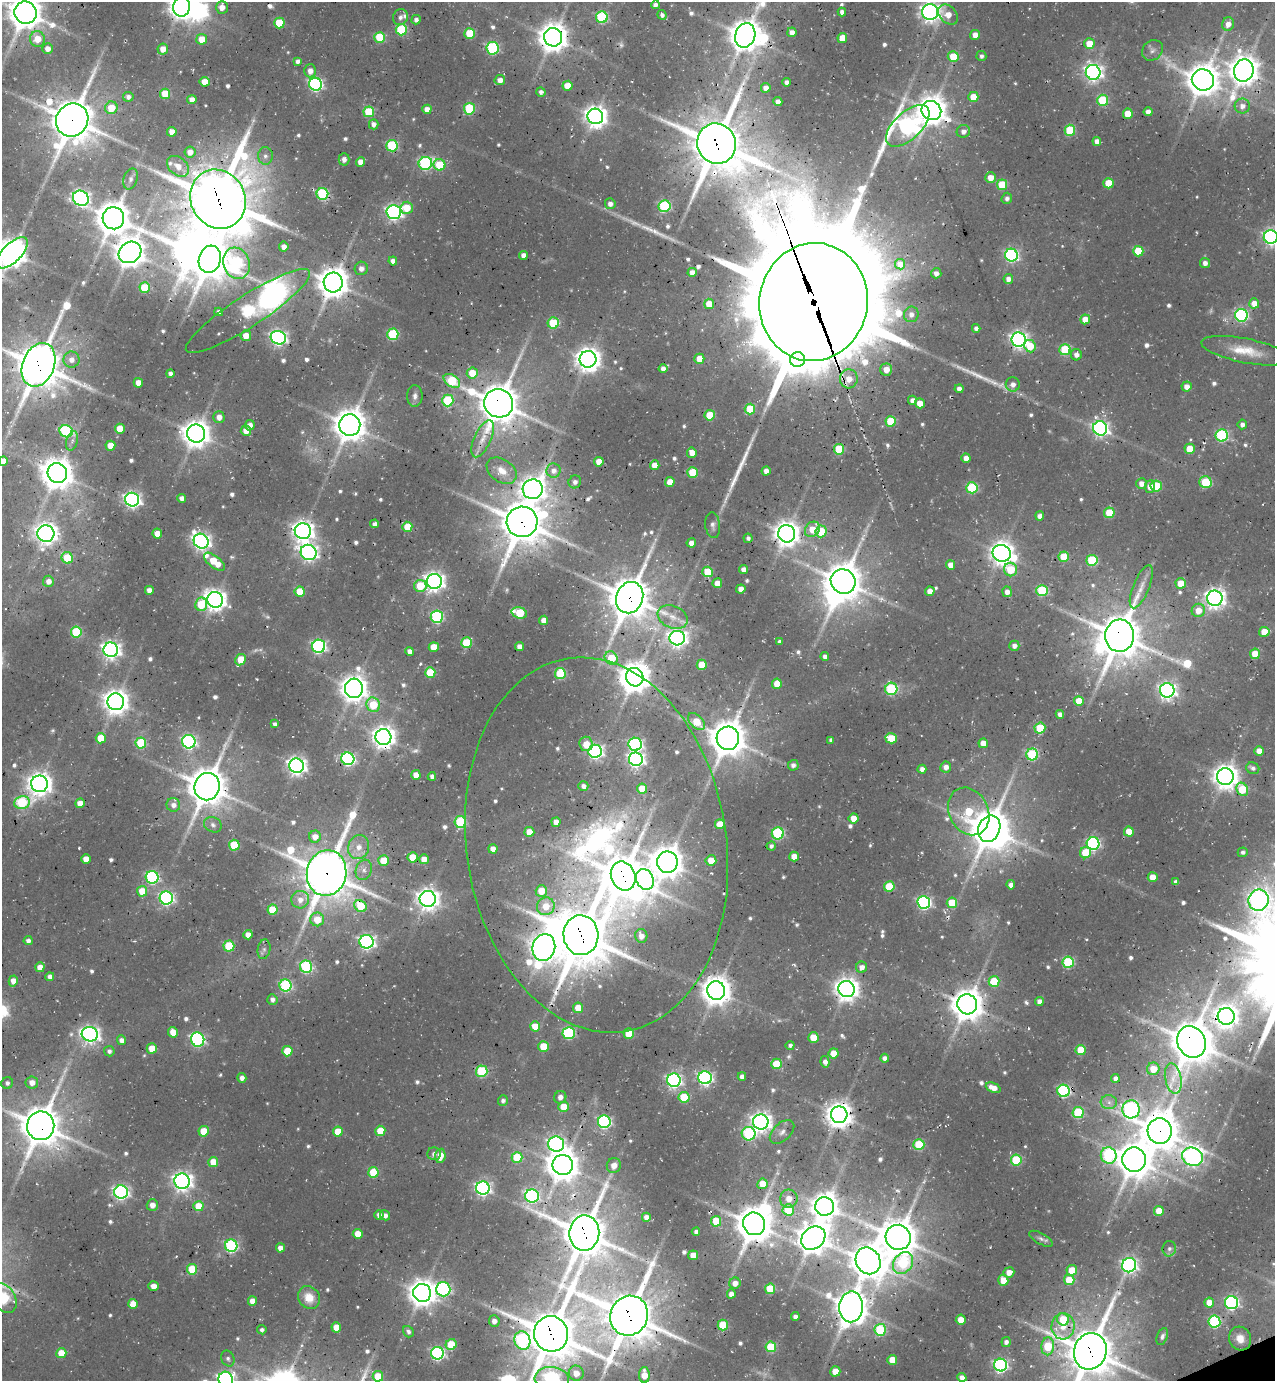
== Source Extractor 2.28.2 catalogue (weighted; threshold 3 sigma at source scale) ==
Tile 6 of 4 x 4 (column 2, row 2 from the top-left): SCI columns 1534-2806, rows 2815-4193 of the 5556 x 5633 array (HDU 1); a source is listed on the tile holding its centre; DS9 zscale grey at full resolution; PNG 1277 x 1383 px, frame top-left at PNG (2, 2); each listed source drawn as its Kron ellipse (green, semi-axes under 4 px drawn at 4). Shown black and unused: <1% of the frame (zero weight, under 3 of 4 exposures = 8% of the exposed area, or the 3 px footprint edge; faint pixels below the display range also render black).
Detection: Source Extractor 2.28.2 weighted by HDU 2 'WHT'; one run over the whole footprint, this tile lists its part. Background 0.0364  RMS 0.0042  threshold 0.0188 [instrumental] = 3 sigma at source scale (4.5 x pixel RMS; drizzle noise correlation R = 1.50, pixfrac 1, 0.0396/0.0396 arcsec/px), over >= 5 px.
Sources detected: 668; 14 too faint to see at this stretch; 9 inside a brighter object's white glare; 1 cosmic-ray / hot-pixel residue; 5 long thin detections or spike segments (spike, bleed or trail) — neither listed nor drawn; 6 inside a brighter listed object's ellipse — not listed separately; of the other 633, all 500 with FLUX_AUTO >= 1.48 (the completeness limit of this list) listed and drawn (133 fainter detections not listed), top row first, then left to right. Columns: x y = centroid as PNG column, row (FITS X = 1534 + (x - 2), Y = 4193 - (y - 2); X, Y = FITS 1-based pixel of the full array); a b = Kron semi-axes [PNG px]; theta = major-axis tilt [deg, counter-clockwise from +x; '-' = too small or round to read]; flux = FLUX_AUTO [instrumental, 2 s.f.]
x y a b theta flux
655 5 4 4 - 2.2
182 7 10 8 82 530
222 7 6 6 - 4.3
842 12 4 4 - 2.4
930 12 8 8 - 290
25 13 11 11 - 1000
662 15 5 4 - 1.6
948 15 11 8 -45 6.1
400 17 8 7 - 2
602 17 6 6 - 49
416 20 5 4 - 1.8
279 23 5 5 - 21
1228 24 7 6 - 3.7
401 30 6 5 - 37
792 32 4 4 - 3.3
470 33 5 5 - 21
745 35 12 10 70 900
975 35 5 5 - 4.2
380 37 5 5 - 25
553 37 9 9 - 730
842 38 5 5 - 7.7
37 39 8 7 - 8.4
202 39 5 5 - 8
1089 44 5 5 - 9.7
492 48 6 6 - 56
48 49 5 5 - 3.6
163 49 5 5 - 4.8
1152 50 11 9 42 2.5
981 56 5 5 - 1.6
953 57 5 5 - 14
297 61 4 4 - 1.9
1244 70 11 9 73 780
310 71 6 6 - 3.6
1093 72 7 7 - 230
500 80 5 5 - 4
1203 80 11 10 - 940
205 82 5 5 - 6.5
787 82 4 4 - 2.8
315 84 6 6 - 110
567 86 5 5 - 8.1
766 88 5 4 - 3.5
541 92 4 4 - 1.6
165 94 5 5 - 15
128 97 5 5 - 2
973 97 5 5 - 9.1
192 99 4 4 - 3.4
1103 100 5 5 - 31
778 102 4 4 - 3.4
1242 106 7 7 - 3.1
111 108 6 6 - 11
427 109 4 4 - 4.2
469 109 6 5 - 34
931 110 10 9 - 780
369 112 5 5 - 24
1148 112 4 4 - 3.3
1128 114 5 5 - 11
595 116 8 7 - 400
72 120 17 16 - 1800
374 124 5 5 - 2.5
908 126 27 13 43 230
1070 130 5 5 - 28
963 131 6 6 - 2.3
172 132 5 4 - 5
1097 141 4 4 - 3
716 144 20 19 - 2300
392 146 6 5 - 43
190 152 5 5 - 4.3
265 156 8 7 - 2.1
344 159 6 5 - 2.2
361 162 5 4 - 5
425 163 7 6 - 73
439 165 6 5 - 22
178 166 12 8 -39 5.1
990 178 5 5 - 5.3
131 179 11 6 73 2.1
1108 183 5 5 - 14
1002 185 5 5 - 22
322 194 6 6 - 55
81 198 8 7 - 160
1007 198 6 5 - 1.8
218 199 30 27 -60 3000
610 204 5 5 - 2.7
664 206 6 6 - 54
407 208 6 6 - 9.9
394 212 7 7 - 170
113 218 11 10 - 1000
1271 237 7 7 - 180
284 247 5 5 - 3
1138 251 5 5 - 19
130 252 12 10 37 810
12 253 20 9 44 820
523 255 4 4 - 2.4
1011 255 6 6 - 94
210 259 14 11 74 1400
393 261 4 4 - 2.9
236 263 16 13 -72 78
1205 263 5 5 - 2.6
900 264 5 5 - 3.5
361 268 7 6 - 2.6
692 272 4 4 - 3.2
936 273 5 5 - 2.6
1008 279 5 4 - 2.8
333 283 10 9 - 880
145 288 5 5 - 19
813 302 59 54 79 15000
1254 303 5 5 - 5.5
709 304 5 5 - 8.5
248 311 73 15 33 130
219 312 4 4 - 2
911 314 8 7 - 2.8
1241 315 6 6 - 84
1085 319 5 4 - 6.3
553 323 5 5 - 29
976 328 4 4 - 2
393 334 6 5 - 40
246 336 5 5 - 6.4
278 338 8 6 -22 160
1019 340 7 7 - 210
1030 346 6 5 - 12
1065 350 5 5 - 33
1245 351 45 12 -11 14
1076 355 5 5 - 2.4
71 359 8 8 - 3.4
588 359 8 8 - 500
699 359 5 5 - 8.4
798 360 7 7 - 260
39 365 22 16 68 1800
663 369 4 4 - 2.5
886 370 6 6 - 6.4
472 373 5 5 - 11
170 374 4 4 - 2
849 379 9 9 - 6.8
452 381 9 6 -32 27
138 383 5 4 - 4.9
1013 384 7 7 - 2.9
1187 386 5 5 - 3.4
959 389 4 4 - 2.4
415 396 11 7 89 2.2
912 400 4 4 - 2.5
448 401 6 5 - 36
499 403 15 14 - 1500
920 403 5 5 - 6.5
750 409 5 5 - 20
710 415 5 5 - 17
219 417 6 5 - 3.6
891 421 5 5 - 20
1242 424 5 5 - 2.3
250 425 5 5 - 3.4
350 425 11 10 - 940
1100 428 7 7 - 170
120 429 5 5 - 11
66 431 7 6 - 57
246 431 5 5 - 4.3
196 434 9 9 - 660
1222 435 6 6 - 60
483 439 20 8 66 5.3
72 441 10 5 75 1.6
110 446 5 5 - 6.9
839 449 5 5 - 24
1190 449 5 5 - 8.6
692 453 5 5 - 5.3
966 458 4 4 - 3.4
3 461 5 4 - 3.6
599 462 5 5 - 6.1
655 465 5 5 - 6.1
502 471 16 11 -35 5.5
553 471 7 7 - 2.8
766 471 4 4 - 2.7
692 472 5 5 - 17
57 473 10 9 - 870
575 482 7 6 - 1.8
670 482 5 4 - 6.3
1205 482 6 6 - 27
1142 484 5 5 - 4.1
1150 486 6 5 - 4.3
1156 486 5 5 - 23
972 488 5 5 - 38
533 489 10 9 - 470
182 498 4 4 - 2.9
132 500 7 7 - 180
1109 513 5 5 - 17
1040 516 4 4 - 2.9
522 522 15 15 - 1700
375 524 4 4 - 2.3
713 525 13 7 -84 2.1
407 527 5 5 - 12
812 529 8 7 - 8.8
303 531 8 8 - 340
821 531 6 5 - 19
46 534 8 8 - 390
157 534 5 4 - 7.1
787 534 9 8 - 560
748 538 5 4 - 1.5
201 541 8 7 - 210
691 543 5 4 - 3.4
309 552 8 7 - 200
1002 553 9 8 - 450
1064 557 5 5 - 12
67 558 6 5 - 23
1092 560 5 5 - 33
214 562 12 6 -38 13
951 565 5 4 - 4.8
744 570 4 4 - 3.8
1011 570 7 6 - 16
707 572 5 5 - 18
48 581 6 5 - 3.2
434 581 7 7 - 280
843 581 13 12 - 1300
717 583 5 5 - 5.8
1181 583 5 5 - 9.1
420 586 6 6 - 17
1141 587 23 8 67 5.2
741 589 4 4 - 3.7
149 590 4 4 - 3.7
1042 590 6 5 - 36
300 591 5 5 - 14
930 591 5 4 - 3.9
1007 592 5 5 - 3.4
630 598 16 13 69 1500
1215 598 8 7 - 310
215 600 8 7 - 350
201 604 6 6 - 20
1198 610 7 6 - 7
519 613 8 5 -17 24
437 617 6 6 - 64
673 617 15 11 -25 6.2
544 620 4 4 - 5
76 632 5 5 - 32
1264 632 5 5 - 9.1
1120 636 16 14 85 1600
677 638 7 7 - 230
780 642 4 4 - 1.6
466 643 5 5 - 27
319 646 6 6 - 100
1014 646 5 5 - 2.7
434 647 5 5 - 7.7
519 647 4 4 - 3.5
111 650 7 7 - 230
410 651 4 4 - 3.4
1255 654 5 5 - 11
825 657 4 4 - 2.3
611 658 7 6 - 17
241 660 6 5 - 16
702 665 5 5 - 12
430 673 5 5 - 22
560 674 5 5 - 32
635 677 9 8 - 830
777 684 5 5 - 10
354 688 9 9 - 630
891 689 6 6 - 51
1167 690 7 7 - 200
1079 701 5 5 - 10
116 702 8 8 - 520
373 705 7 6 - 20
1060 714 4 4 - 2.6
696 722 10 6 -45 11
275 724 4 4 - 1.6
1040 728 5 5 - 23
383 737 8 8 - 430
101 738 5 5 - 11
728 738 12 11 - 1200
891 738 6 5 - 14
831 740 4 4 - 1.8
189 742 7 6 - 110
141 743 5 5 - 28
983 743 5 4 - 5.4
586 744 7 7 - 5.7
635 744 7 6 - 96
595 751 6 6 - 140
1259 751 5 5 - 4.4
1032 754 6 6 - 45
348 759 6 6 - 98
636 759 7 6 - 170
793 765 5 5 - 2
296 766 7 7 - 250
946 767 5 5 - 3.2
1253 768 6 5 - 1.8
922 769 4 4 - 2.5
416 775 5 4 - 5.3
432 776 4 4 - 1.9
1225 776 8 8 - 510
40 784 8 8 - 460
583 786 5 5 - 2.1
207 787 14 12 72 1300
642 789 5 5 - 11
1242 789 7 5 -62 18
22 802 8 6 9 45
80 803 5 5 - 5.1
173 805 7 6 - 2.9
969 811 25 19 -62 32
853 818 5 5 - 5.8
460 822 6 5 - 42
556 822 5 4 - 3.6
720 824 5 5 - 10
213 825 9 7 -28 2
989 829 13 10 66 1400
529 832 5 5 - 8.4
1129 832 5 5 - 9.8
778 833 6 6 - 56
315 837 6 6 - 4.4
1093 843 6 6 - 92
234 845 5 5 - 25
596 845 189 130 -81 340
771 846 4 4 - 1.7
359 847 12 10 69 5.3
493 849 4 4 - 4.5
1243 852 5 4 - 1.5
1085 853 6 5 - 18
413 857 5 5 - 12
794 857 5 5 - 6
86 859 5 5 - 5.6
424 859 5 4 - 4.7
383 860 5 5 - 9.8
711 860 5 5 - 8.3
667 862 10 10 - 830
364 870 10 8 72 2.8
327 873 23 19 80 2000
623 876 15 12 -68 1600
152 877 6 6 - 76
1153 877 5 4 - 6.4
645 879 10 8 -65 160
1176 882 4 4 - 2.1
1011 885 4 4 - 2.6
889 886 5 5 - 19
142 891 5 5 - 10
541 891 6 5 - 9
166 898 7 6 - 110
428 899 8 8 - 370
300 900 9 9 - 4.1
1258 900 10 10 - 260
924 902 6 6 - 110
952 903 5 5 - 18
360 906 7 5 -40 18
546 906 9 8 - 8.7
273 910 5 5 - 15
317 919 7 7 - 8.9
248 935 4 4 - 4.1
581 935 20 17 -87 2500
641 936 7 6 - 4.2
28 941 4 4 - 2.2
366 942 7 6 - 140
229 946 5 5 - 29
544 947 13 11 74 550
264 949 10 6 80 1.8
1068 962 6 5 - 42
40 967 5 4 - 5.4
306 967 6 6 - 67
862 967 5 5 - 2.9
50 977 4 4 - 2.4
13 981 5 4 - 4.8
994 981 5 5 - 17
286 985 6 6 - 66
846 989 8 8 - 470
716 991 9 9 - 750
272 999 5 5 - 2.2
1039 1001 4 4 - 2.6
967 1004 10 10 - 910
578 1008 5 5 - 11
1226 1016 8 8 - 390
535 1026 5 5 - 9
173 1032 5 5 - 8
569 1033 6 6 - 59
90 1034 8 7 - 220
629 1034 5 5 - 16
813 1037 5 5 - 12
121 1040 5 4 - 2.7
198 1040 7 6 - 92
1192 1042 16 14 -60 1900
790 1045 4 4 - 1.6
543 1046 5 5 - 15
152 1048 5 5 - 9.5
1081 1050 5 5 - 15
109 1051 5 5 - 1.6
287 1051 5 5 - 14
834 1053 5 5 - 8.1
885 1058 4 4 - 2.3
825 1062 6 4 -79 2.6
777 1064 5 5 - 20
1153 1069 6 6 - 7.5
482 1071 6 5 - 42
742 1076 4 4 - 2
242 1078 5 4 - 2.6
705 1078 7 6 - 130
1115 1078 4 4 - 2.4
1173 1078 15 8 -79 4.6
674 1080 7 6 - 140
32 1082 6 6 - 3.8
7 1083 6 5 - 1.5
993 1088 8 5 -24 5.2
1063 1091 6 6 - 75
560 1097 6 6 - 2.4
684 1097 5 5 - 23
503 1101 5 5 - 1.6
1109 1102 8 7 - 2.1
563 1107 5 5 - 11
1131 1109 9 9 - 120
1078 1113 5 5 - 33
839 1115 8 8 - 590
604 1122 6 6 - 87
761 1122 8 7 - 310
41 1126 14 13 - 1500
204 1131 5 5 - 12
380 1131 5 5 - 13
1160 1131 13 12 - 1400
338 1132 5 5 - 11
782 1132 14 8 42 3.2
749 1134 7 6 - 53
556 1144 8 7 - 150
919 1145 5 5 - 28
434 1154 7 6 - 2.1
1109 1155 8 8 - 53
440 1156 7 5 83 6.4
517 1157 5 5 - 23
1192 1157 10 9 - 210
1016 1160 5 5 - 29
1134 1160 12 12 - 1100
213 1162 5 5 - 8.8
563 1165 10 10 - 870
614 1165 8 7 - 4.3
373 1172 5 5 - 18
182 1181 8 7 - 280
762 1184 5 5 - 8.3
483 1188 7 6 - 140
121 1192 7 6 - 140
532 1196 7 6 - 96
789 1199 9 8 - 5.2
152 1205 5 5 - 3.8
198 1206 5 5 - 12
825 1206 9 9 - 630
788 1210 6 5 - 19
1159 1211 5 5 - 9.4
379 1215 5 4 - 2.5
385 1215 5 5 - 2.5
646 1217 4 4 - 3.1
716 1221 5 5 - 13
754 1224 11 11 - 1200
696 1232 4 4 - 1.8
584 1233 18 15 82 1800
358 1234 5 5 - 7.4
898 1237 13 12 - 1200
813 1238 13 10 39 780
1041 1239 13 5 -29 1.8
231 1246 6 6 - 74
280 1248 4 4 - 3.6
1169 1249 8 7 - 1.5
693 1255 5 5 - 7.1
868 1261 14 12 -60 1000
903 1263 12 9 56 37
1129 1265 7 7 - 160
192 1269 5 5 - 21
1072 1270 5 5 - 11
1009 1272 5 5 - 4.2
1003 1280 5 5 - 7.2
1069 1280 5 5 - 11
735 1283 5 5 - 4.3
153 1286 5 4 - 4.4
443 1289 7 7 - 100
770 1289 5 5 - 22
422 1293 9 9 - 610
731 1294 4 4 - 3.1
4 1298 16 11 -57 51
309 1298 12 10 -56 8.3
252 1301 5 4 - 4.1
1209 1303 5 5 - 7.4
1231 1303 6 6 - 120
133 1304 5 5 - 8.7
851 1307 15 12 87 910
629 1316 20 18 62 2200
795 1317 4 4 - 2
1063 1319 6 5 - 15
961 1320 5 5 - 6.9
494 1321 6 5 - 2.9
1214 1321 6 6 - 57
723 1325 5 5 - 26
1063 1326 13 11 85 7
336 1327 5 5 - 8.5
262 1330 4 4 - 1.6
880 1330 6 6 - 34
408 1332 6 5 - 1.5
551 1334 18 17 - 2200
1162 1336 9 5 68 1.5
1240 1339 12 11 - 5.8
522 1341 9 8 - 65
1006 1342 5 4 - 2
451 1344 5 5 - 18
1048 1346 9 6 85 22
771 1347 5 5 - 23
1090 1351 18 16 71 1900
61 1353 5 5 - 11
437 1353 6 6 - 97
228 1359 8 6 -65 1.5
892 1360 5 5 - 7.3
1001 1365 6 6 - 110
835 1371 5 5 - 9
576 1373 7 7 - 6.2
644 1375 8 5 -89 7.6
378 1376 5 5 - 13
962 1377 5 4 - 2.7
552 1379 17 12 -6 130
226 1380 8 7 - 160
Overlapping masked pixels (flux is a lower limit): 41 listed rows (the first 20) at x y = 553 37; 1244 70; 931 110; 72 120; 716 144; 392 146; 218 199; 210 259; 813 302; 248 311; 39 365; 499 403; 350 425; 1205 482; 522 522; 46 534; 787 534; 630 598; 1120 636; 383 737
Isophote crosses this tile's border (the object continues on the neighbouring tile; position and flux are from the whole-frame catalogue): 15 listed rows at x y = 182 7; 930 12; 25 13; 745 35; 1271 237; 12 253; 39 365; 3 461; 1258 900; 41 1126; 4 1298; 1090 1351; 378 1376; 552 1379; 226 1380